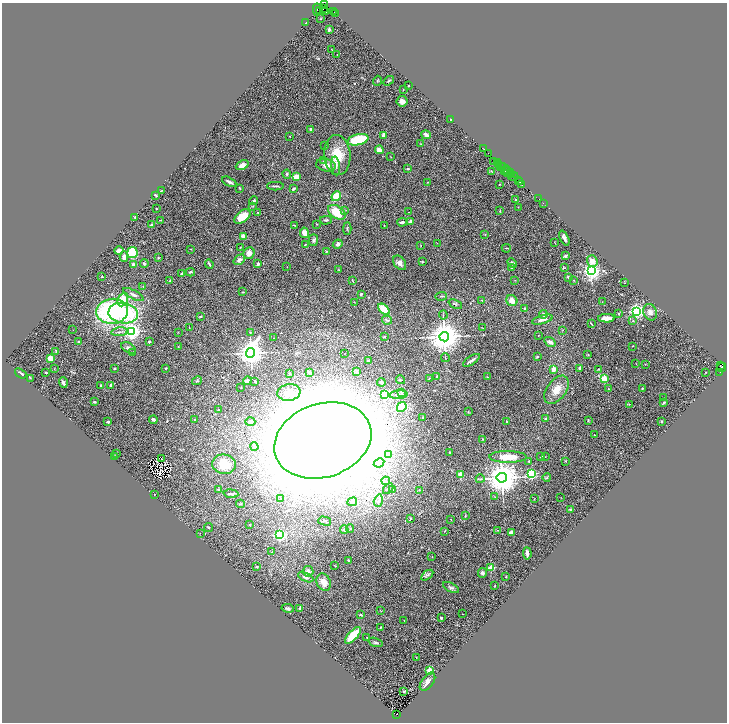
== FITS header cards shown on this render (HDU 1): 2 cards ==
NAXIS1  =                 1449
NAXIS2  =                 1440

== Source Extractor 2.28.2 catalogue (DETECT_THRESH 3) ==
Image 1449 x 1440 px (HDU 1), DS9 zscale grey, zoomed out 1/2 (1 PNG px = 2 x 2 image px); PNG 729 x 724 px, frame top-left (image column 1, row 1439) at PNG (2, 3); each listed source drawn as its Kron ellipse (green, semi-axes under 4 px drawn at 4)
Background 1.27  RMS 0.033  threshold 0.0994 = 3 sigma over >= 5 px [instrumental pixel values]
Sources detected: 384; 69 cannot appear on this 1/2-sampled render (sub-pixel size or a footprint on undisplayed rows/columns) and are neither listed nor drawn; the other 315 listed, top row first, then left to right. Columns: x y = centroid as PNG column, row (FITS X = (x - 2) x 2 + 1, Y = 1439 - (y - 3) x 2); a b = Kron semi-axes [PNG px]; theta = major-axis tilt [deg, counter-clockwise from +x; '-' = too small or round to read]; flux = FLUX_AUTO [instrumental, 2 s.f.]
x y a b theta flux
325 5 2 2 - 80
323 9 4 2 - 1100
317 10 6 2 87 130
319 10 3 1 - 110
325 11 4 2 - 290
333 12 2 1 - 50
335 13 2 1 - 29
320 19 3 2 - 2.6
306 23 2 2 - 2
329 30 3 2 - 9.3
331 49 2 1 - 2.2
337 55 2 1 - 1.3
377 81 5 3 - 6.4
389 81 6 2 34 8.7
408 86 2 2 - 3.8
403 90 2 2 - 3.8
402 101 5 5 - 27
451 119 2 2 - 3
311 129 3 3 - 19
383 135 3 3 - 20
426 135 5 3 - 27
290 136 2 1 - 3.2
358 140 10 5 13 280
421 144 3 2 - 3.9
324 145 2 1 - 1.9
484 149 2 1 - 66
379 150 4 3 - 45
489 153 2 1 - 59
337 155 20 13 -85 170
391 157 2 2 - 1.9
324 161 4 3 - 9
493 161 3 1 - 56
497 162 3 1 - 59
242 165 7 4 25 35
326 165 10 6 -11 31
498 165 4 2 - 200
336 166 9 4 -84 23
500 166 4 2 - 190
502 166 3 1 - 110
408 168 3 2 - 6.7
507 170 4 1 - 230
491 171 3 2 - 3.6
505 171 2 2 - 62
510 173 2 1 - 54
287 174 4 3 - 7.6
508 174 3 1 - 72
511 175 3 2 - 170
513 176 5 2 - 96
296 177 4 3 - 86
518 181 2 1 - 45
229 182 8 3 -26 23
428 182 2 2 - 2.9
520 182 2 1 - 53
499 184 2 2 - 3.7
522 184 3 1 - 66
275 186 8 2 0 10
240 188 4 3 - 4.7
293 189 4 2 - 7.4
162 191 4 2 - 4.7
156 195 4 2 - 7.4
336 196 5 4 - 140
539 199 2 1 - 50
516 200 3 2 - 6.1
253 201 4 3 - 7.9
543 203 2 1 - 30
253 206 4 2 - 3.8
518 207 2 2 - 4.2
156 209 2 1 - 2.6
344 210 3 3 - 6.5
500 211 4 2 - 4.2
258 212 2 2 - 3.2
337 212 10 6 -33 170
409 212 2 1 - 1.5
135 217 3 2 - 8.4
242 217 9 5 38 110
161 220 2 2 - 4
326 220 6 2 1 9.7
411 221 4 3 - 17
402 222 5 2 - 18
317 224 3 2 - 3.3
151 225 3 3 - 7.9
294 225 3 2 - 2.4
384 226 2 1 - 2.8
347 228 6 2 87 6.6
304 233 5 4 - 43
485 235 3 2 - 3
243 236 4 3 - 34
564 238 8 3 -66 18
313 240 5 4 - 13
437 243 2 2 - 1.4
555 243 3 1 - 2.1
338 244 5 4 - 23
305 245 2 2 - 4.3
421 245 2 2 - 2.3
240 247 4 2 - 4.4
506 248 4 2 - 4
191 249 3 2 - 2.5
119 251 4 3 - 33
326 251 2 2 - 5.7
132 252 5 5 - 310
249 253 6 5 - 35
565 256 3 2 - 10
124 257 5 3 - 37
158 258 3 2 - 6.1
239 260 6 4 36 21
592 261 6 5 - 68
422 262 4 2 - 5
400 263 8 5 -53 31
512 263 5 3 - 11
133 264 3 3 - 15
144 264 4 3 - 8.4
209 264 5 2 - 11
258 264 3 3 - 13
287 267 2 1 - 1.8
511 268 3 2 - 15
565 268 4 2 - 4
338 270 3 2 - 2.7
591 271 4 3 - 3600
190 272 4 3 - 9.1
182 274 4 3 - 11
102 277 2 2 - 5.6
568 277 3 3 - 7.9
515 280 3 2 - 3.1
574 280 3 2 - 4.3
170 281 3 2 - 6.7
353 281 4 2 - 4.1
625 283 2 2 - 2.3
143 287 4 2 - 5.1
242 292 4 2 - 2.6
133 294 11 4 -29 19
361 294 3 2 - 9.9
441 296 6 2 3 6.7
123 300 7 5 64 140
482 300 3 2 - 2.5
512 301 6 5 - 45
354 302 2 2 - 2.7
602 302 2 1 - 2
455 304 7 3 -24 10
524 308 2 2 - 6.9
384 309 7 3 -42 150
112 311 16 12 6 790
636 311 3 3 - 2100
650 312 8 6 -69 26
123 313 15 10 -8 510
543 314 4 3 - 16
619 314 3 2 - 5
443 315 4 2 - 4.1
200 316 3 3 - 8.6
607 318 8 3 0 49
387 320 5 3 - 11
542 320 11 3 16 25
633 321 3 2 - 3.7
591 324 3 1 - 4.6
189 327 3 2 - 3.5
482 328 3 2 - 2.4
73 330 2 1 - 1.5
562 330 3 2 - 2.5
132 331 4 3 - 3100
120 332 8 2 5 9.9
178 332 2 2 - 2.2
250 332 3 3 - 4.6
538 336 2 2 - 1.4
384 337 4 3 - 6.6
444 337 5 4 - 17000
274 338 3 2 - 3.1
79 342 3 3 - 5.9
149 342 3 3 - 6.7
550 342 6 4 -34 26
178 346 2 1 - 2.4
633 346 2 1 - 2.1
128 348 8 4 -29 18
56 351 4 3 - 5.3
133 353 2 1 - 2.7
251 353 5 4 - 9000
345 353 2 1 - 2.2
588 355 3 2 - 2.9
537 357 2 2 - 9.1
50 358 3 3 - 52
445 358 4 2 - 4.4
471 360 9 2 34 17
368 361 2 2 - 6.3
636 364 3 2 - 2.5
645 364 2 2 - 2.7
720 365 4 2 - 240
721 367 5 3 - 830
115 368 2 2 - 8.7
165 368 2 2 - 4.9
580 368 3 3 - 13
54 369 3 2 - 1.9
553 369 4 3 - 53
598 369 2 2 - 4.3
46 372 2 2 - 5.4
309 372 4 3 - 5.7
357 372 3 2 - 21
706 372 2 2 - 3
720 372 3 3 - 86
21 373 6 2 -35 13
289 374 2 2 - 26
436 377 2 2 - 4.1
487 377 2 2 - 2.4
30 378 3 3 - 4.6
429 378 3 2 - 4.5
604 379 4 3 - 170
401 380 4 3 - 7.3
197 381 5 3 - 6.2
247 381 4 3 - 23
255 381 3 2 - 6.3
381 382 4 2 - 14
63 383 5 3 - 14
101 385 2 2 - 8.8
111 385 3 3 - 14
241 387 2 2 - 5.3
642 388 3 3 - 6.6
608 389 2 2 - 5.7
557 390 16 9 53 84
289 392 11 8 7 54
401 392 4 3 - 6.2
385 395 3 3 - 970
399 395 9 4 4 28
664 398 2 2 - 2.7
94 402 4 3 - 10
664 403 4 3 - 11
629 404 3 2 - 3.6
402 407 5 4 - 210
218 410 2 2 - 2.9
468 412 3 2 - 4.8
422 418 2 2 - 5.5
545 418 3 3 - 5.7
153 420 4 3 - 21
195 420 4 2 - 8.6
588 420 4 2 - 3.7
506 421 2 2 - 13
661 421 3 2 - 5.5
108 422 3 2 - 8.7
250 422 5 4 - 15
594 435 2 1 - 3.3
482 439 2 2 - 2.1
323 440 50 37 18 36000
254 447 4 4 - 9.5
449 452 2 2 - 2.8
116 454 3 2 - 6.8
389 454 3 3 - 5.7
115 456 2 2 - 7.4
540 456 3 2 - 2.6
508 457 19 6 0 140
545 457 2 2 - 2.5
161 458 2 1 - 2.7
529 461 4 3 - 4.9
565 461 3 2 - 2.7
379 463 5 4 - 15
224 464 12 9 -6 110
531 473 3 3 - 740
461 475 4 3 - 74
547 477 4 3 - 6.2
502 478 5 5 - 16000
480 479 4 2 - 5
386 481 4 4 - 11
219 489 4 2 - 9.8
388 489 6 4 47 11
392 490 3 3 - 5.1
419 490 2 2 - 4.6
154 494 2 1 - 1.9
231 494 7 2 -4 12
495 497 3 2 - 2.5
281 498 3 3 - 5.2
561 498 2 2 - 2.1
534 499 3 2 - 2.5
378 501 6 4 73 20
352 502 5 3 - 16
240 504 4 2 - 4.2
571 510 4 3 - 10
465 515 4 3 - 5
410 519 4 2 - 10
451 519 2 2 - 4.3
325 521 6 2 -15 7.2
250 525 2 2 - 6.7
208 527 4 2 - 6.4
350 529 4 3 - 4.6
344 530 4 4 - 13
498 530 2 2 - 2.3
445 531 2 2 - 2.2
511 532 4 3 - 18
200 533 2 1 - 6
279 535 3 3 - 1300
272 552 3 2 - 2.3
527 553 6 2 -85 25
432 556 2 2 - 2.5
348 560 2 2 - 3.3
335 566 2 2 - 2.2
257 567 3 2 - 5.4
491 567 2 2 - 200
308 571 5 5 - 30
483 573 5 4 - 13
427 575 7 4 37 15
506 576 2 2 - 4.3
306 577 8 4 -24 20
324 582 9 7 -64 53
495 586 2 2 - 5.9
451 587 9 4 -28 14
288 608 6 4 -11 15
300 608 2 2 - 56
381 611 4 2 - 4
462 614 2 1 - 1.7
360 615 4 3 - 7.1
441 618 3 2 - 7.5
404 621 2 1 - 3.6
380 628 2 2 - 4.2
353 635 10 4 46 160
367 638 2 2 - 4.1
376 642 7 3 -19 10
416 657 3 2 - 3.5
429 670 2 2 - 150
427 682 10 6 53 34
404 691 3 2 - 7.3
397 715 3 2 - 440
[69 sub-pixel or undisplayed-footprint detections neither listed nor drawn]